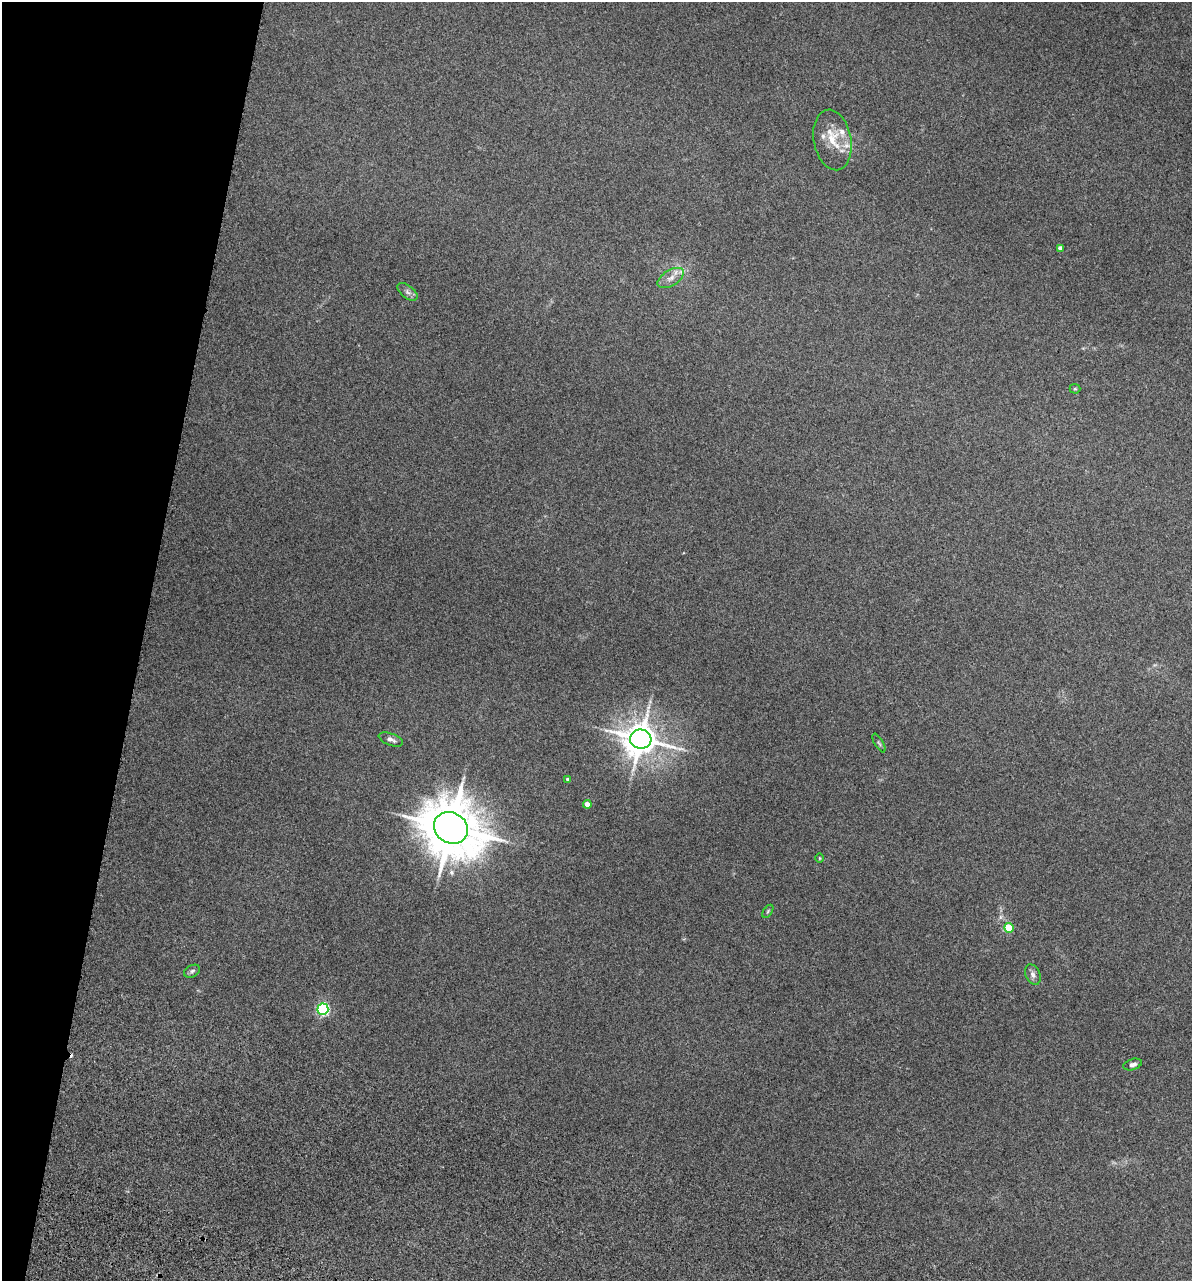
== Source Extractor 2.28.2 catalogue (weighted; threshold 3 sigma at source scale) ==
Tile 9 of 4 x 4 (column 1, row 3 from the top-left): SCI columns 357-1546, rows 1669-2947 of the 5353 x 5896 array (HDU 1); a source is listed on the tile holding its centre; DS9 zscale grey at full resolution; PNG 1194 x 1283 px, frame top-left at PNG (2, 2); each listed source drawn as its Kron ellipse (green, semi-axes under 4 px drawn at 4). Shown black and unused: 12% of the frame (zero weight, under 3 of 5 exposures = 17% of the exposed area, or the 3 px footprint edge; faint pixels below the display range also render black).
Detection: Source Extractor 2.28.2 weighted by HDU 2 'WHT'; one run over the whole footprint, this tile lists its part. Background 0.0739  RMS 0.0068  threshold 0.0305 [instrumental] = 3 sigma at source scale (4.5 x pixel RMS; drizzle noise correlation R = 1.50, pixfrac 1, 0.05/0.05 arcsec/px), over >= 5 px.
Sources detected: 24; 1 too faint to see at this stretch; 1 cosmic-ray / hot-pixel residue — neither listed nor drawn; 4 inside a brighter listed object's ellipse — not listed separately; the other 18 listed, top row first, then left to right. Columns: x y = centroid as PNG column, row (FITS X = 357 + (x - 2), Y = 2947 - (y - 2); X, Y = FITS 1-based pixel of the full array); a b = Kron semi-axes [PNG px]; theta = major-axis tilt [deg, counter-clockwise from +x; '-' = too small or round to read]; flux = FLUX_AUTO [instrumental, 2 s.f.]
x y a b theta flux
832 140 30 18 -79 16
1060 248 4 4 - 2.8
671 278 14 8 31 4.7
408 292 12 6 -38 2.3
1075 389 5 5 - 0.78
391 739 13 6 -21 2.8
641 739 10 9 - 1400
879 743 10 3 -60 1.1
567 779 4 3 - 1.3
587 804 4 4 - 5.1
451 828 17 15 -31 4300
820 858 5 3 - 0.58
768 911 7 3 55 0.83
1009 928 5 5 - 20
192 971 8 6 28 1.6
1033 975 11 7 -66 2.7
323 1009 5 5 - 110
1133 1064 9 5 17 2.6